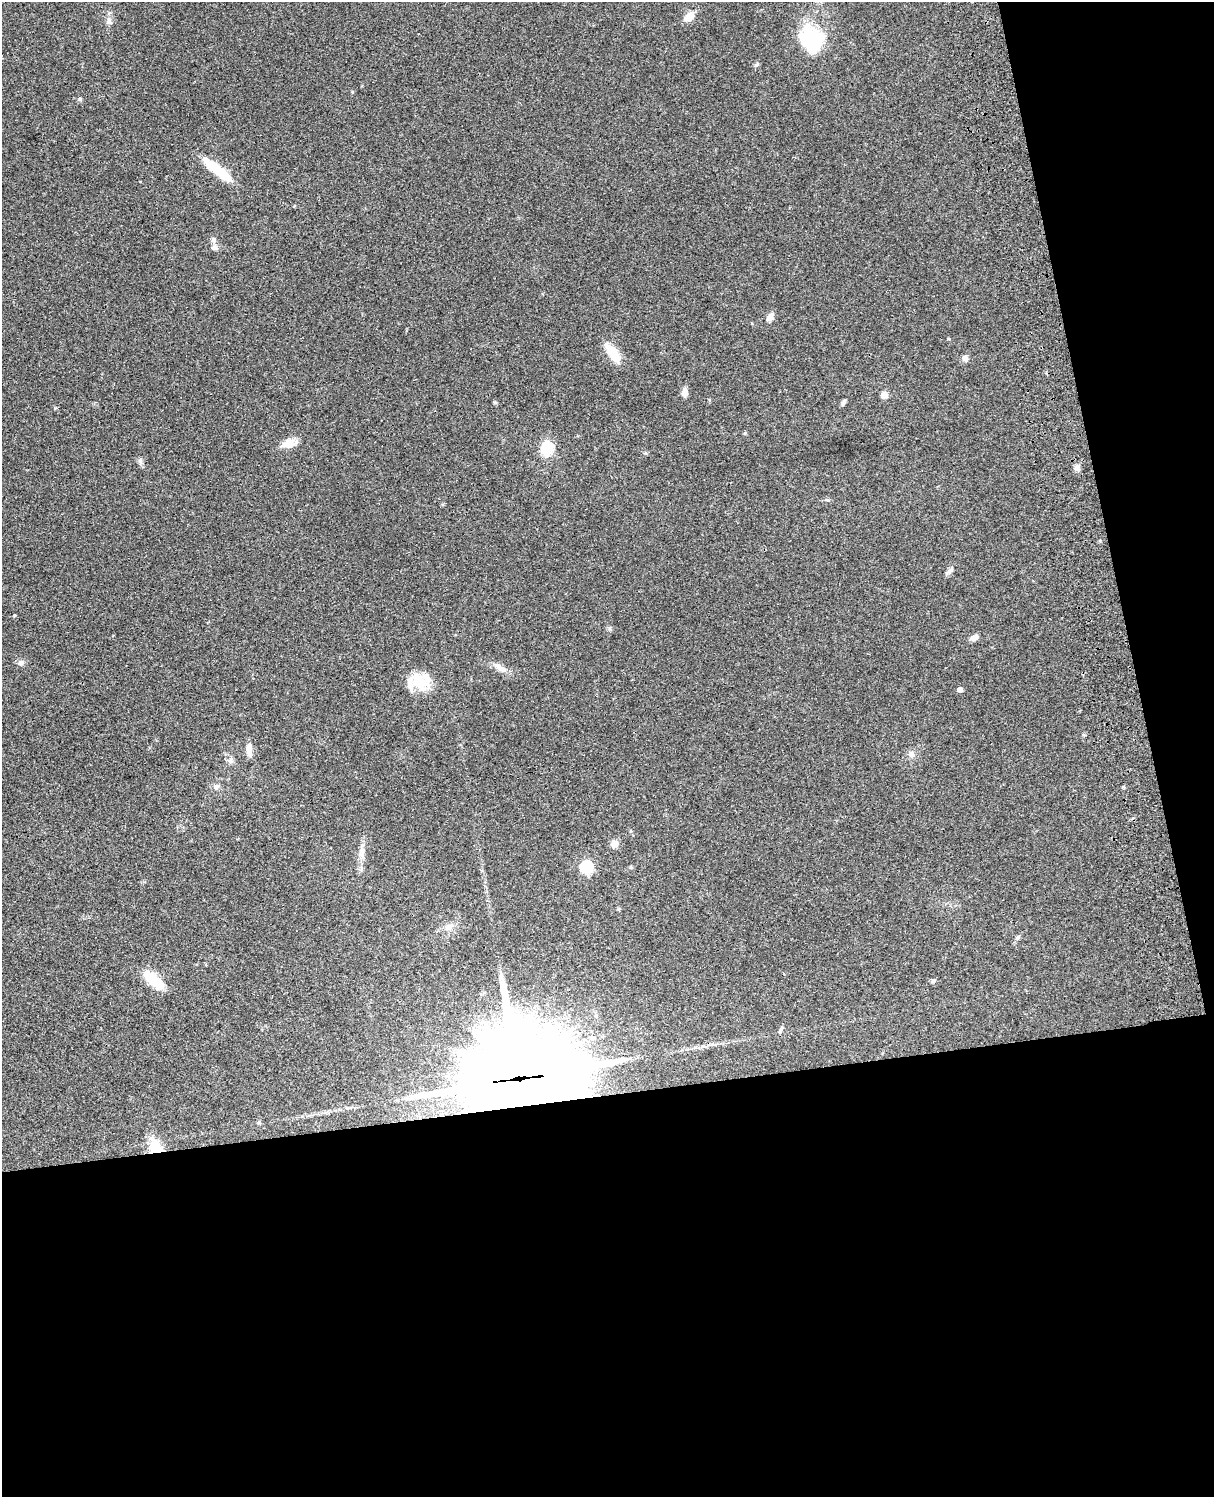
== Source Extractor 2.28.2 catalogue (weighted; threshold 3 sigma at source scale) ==
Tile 12 of 4 x 3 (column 4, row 3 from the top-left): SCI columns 3758-4969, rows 278-1772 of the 5088 x 4927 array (HDU 1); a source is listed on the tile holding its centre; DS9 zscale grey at full resolution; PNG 1216 x 1499 px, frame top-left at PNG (2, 2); no overlay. Shown black and unused: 33% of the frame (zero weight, under 3 of 4 exposures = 6% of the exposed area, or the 3 px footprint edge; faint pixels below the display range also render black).
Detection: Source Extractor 2.28.2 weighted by HDU 2 'WHT'; one run over the whole footprint, this tile lists its part. Background 0.0986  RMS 0.0064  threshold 0.0286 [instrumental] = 3 sigma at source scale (4.5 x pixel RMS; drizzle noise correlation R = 1.50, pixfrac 1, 0.05/0.05 arcsec/px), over >= 5 px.
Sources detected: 48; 2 inside a brighter object's white glare — not listed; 2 inside a brighter listed object's ellipse — not listed separately; the other 44 listed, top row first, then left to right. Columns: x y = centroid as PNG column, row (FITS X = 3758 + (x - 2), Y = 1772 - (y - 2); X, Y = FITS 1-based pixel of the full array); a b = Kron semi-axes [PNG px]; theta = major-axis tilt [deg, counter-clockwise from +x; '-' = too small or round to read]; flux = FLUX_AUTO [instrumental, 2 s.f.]
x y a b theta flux
689 17 10 7 49 7.6
109 21 8 6 89 2.2
815 39 37 26 88 36
756 65 6 4 19 0.92
80 99 5 5 - 0.96
217 170 37 9 -39 22
213 239 7 7 - 1.7
214 248 9 6 0 1.8
770 317 10 7 61 3.8
613 353 23 10 -54 14
965 358 8 6 -71 2.3
684 392 10 7 -89 3.3
884 395 8 7 - 3
843 402 8 4 65 1.6
495 403 6 4 -19 0.7
745 433 5 4 - 0.69
289 443 15 9 16 7.9
547 448 12 9 68 21
140 461 7 4 -72 1.4
1077 467 8 7 - 2.2
950 570 14 5 44 2.1
14 615 4 3 - 0.67
974 637 10 6 26 3
21 663 8 6 24 1.9
500 668 22 7 -34 4.8
419 682 31 16 -50 15
960 690 4 4 - 3
249 749 15 6 -87 5.1
911 754 10 8 64 2.8
230 761 7 7 - 2
216 787 8 7 - 2.2
631 831 5 4 - 0.66
614 844 7 7 - 5.7
362 852 16 7 74 4.4
586 867 6 6 - 65
631 867 5 5 - 0.77
449 927 9 6 20 2.5
1018 937 7 5 73 1.2
153 980 28 10 -42 18
933 981 6 5 - 1.1
780 1031 8 5 63 1.3
519 1078 41 28 8 11000
259 1122 6 5 - 0.88
155 1147 18 15 -55 15
Overlapping masked pixels (flux is a lower limit): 2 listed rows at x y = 519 1078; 155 1147
Unlisted compact peaks at least as high as the median listed source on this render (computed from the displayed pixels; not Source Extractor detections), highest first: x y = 55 408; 610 628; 948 339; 1083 735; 645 453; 352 92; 709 400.